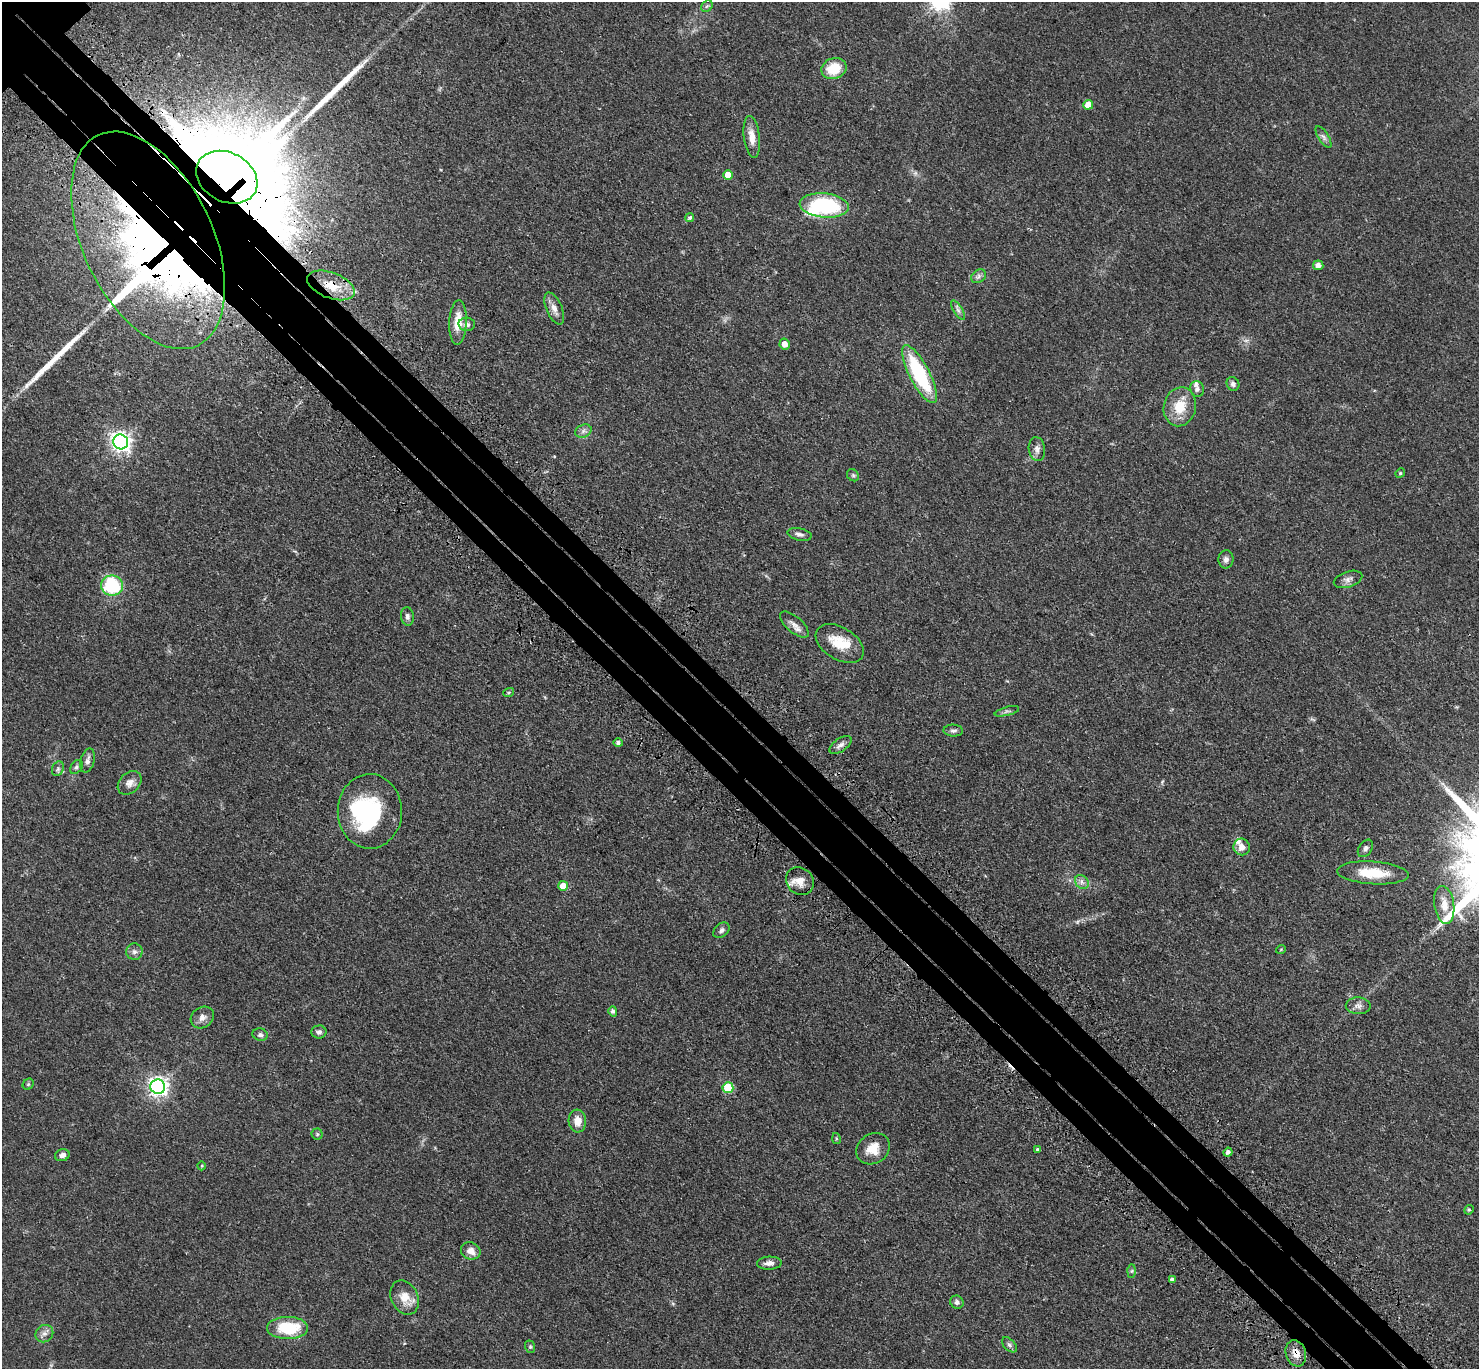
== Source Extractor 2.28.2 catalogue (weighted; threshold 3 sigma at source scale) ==
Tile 6 of 4 x 4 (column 2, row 2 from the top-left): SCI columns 1579-3055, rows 3127-4493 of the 6111 x 6111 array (HDU 1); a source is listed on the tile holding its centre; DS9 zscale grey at full resolution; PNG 1481 x 1371 px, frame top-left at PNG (2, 2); each listed source drawn as its Kron ellipse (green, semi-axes under 4 px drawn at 4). Shown black and unused: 7% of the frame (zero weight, under 3 of 4 exposures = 6% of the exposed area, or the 3 px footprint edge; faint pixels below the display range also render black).
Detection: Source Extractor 2.28.2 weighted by HDU 2 'WHT'; one run over the whole footprint, this tile lists its part. Background 0.0395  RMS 0.0055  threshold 0.0245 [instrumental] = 3 sigma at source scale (4.5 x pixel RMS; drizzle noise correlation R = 1.50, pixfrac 1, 0.05/0.05 arcsec/px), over >= 5 px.
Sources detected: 93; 1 too faint to see at this stretch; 3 inside a brighter object's white glare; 1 cosmic-ray / hot-pixel residue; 2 long thin detections or spike segments (spike, bleed or trail) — neither listed nor drawn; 4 inside a brighter listed object's ellipse — not listed separately; the other 82 listed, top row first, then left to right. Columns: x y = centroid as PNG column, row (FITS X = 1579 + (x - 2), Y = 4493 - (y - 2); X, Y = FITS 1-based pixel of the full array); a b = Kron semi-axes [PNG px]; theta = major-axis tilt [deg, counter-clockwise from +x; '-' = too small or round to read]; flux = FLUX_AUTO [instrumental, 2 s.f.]
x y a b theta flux
707 6 6 5 - 0.98
834 68 13 10 20 13
1088 105 5 5 - 6
752 137 21 8 -83 5.7
1323 137 12 5 -58 1.7
728 175 5 5 - 8.2
227 177 32 24 -28 9400
824 205 24 12 -5 49
690 218 5 4 - 1.1
148 240 116 64 -64 570
1318 265 5 5 - 2.8
979 276 8 6 37 1.7
331 285 25 12 -21 14
554 308 17 8 -67 3.9
958 310 11 4 -58 1.7
458 322 22 8 88 9.8
467 324 8 7 - 2.1
785 344 5 5 - 3.9
919 374 32 10 -63 44
1233 384 7 6 - 1.6
1197 389 8 7 - 1.8
1180 407 20 16 77 13
583 431 8 6 22 2
121 442 8 7 - 260
1037 449 12 8 -81 2.7
1400 473 5 4 - 0.65
853 475 7 5 -45 1
799 534 12 6 -11 2
1226 559 9 7 83 2
1348 579 15 7 18 2.5
112 585 11 10 - 43
407 616 9 6 -83 1.7
794 625 18 8 -41 3.5
840 643 26 16 -32 14
509 692 5 3 - 0.57
1007 711 13 3 14 1.3
953 731 10 6 -2 1.6
618 743 5 4 - 1.5
840 745 12 6 34 2.4
87 761 12 7 74 2.2
76 767 8 5 52 1.2
58 769 7 5 69 1.4
130 783 13 10 44 3.6
370 811 37 32 -89 41
1242 847 8 8 - 3.9
1365 848 9 6 54 1.7
1373 873 36 11 -4 16
800 881 15 13 -44 5.6
1082 882 8 6 -49 2
563 886 5 5 - 7.6
1444 905 19 10 -81 6
721 930 9 6 40 1.6
1281 949 5 3 - 0.39
134 952 8 8 - 2
1358 1006 12 8 0 2.7
613 1011 5 4 - 1.2
202 1017 12 10 34 3.2
319 1032 7 6 - 1.5
260 1035 7 6 - 1.6
28 1084 6 5 - 0.8
158 1087 7 7 - 250
728 1088 5 5 - 25
577 1121 11 8 -85 5.6
317 1134 5 5 - 0.84
836 1138 5 4 - 0.66
873 1149 18 14 34 8.3
1037 1149 4 3 - 0.88
1228 1152 4 4 - 1.8
62 1155 7 6 - 2.3
202 1166 4 3 - 0.41
1469 1210 5 4 - 0.72
471 1251 10 8 -24 4.6
769 1263 12 6 3 2.7
1132 1271 6 4 89 0.87
1172 1280 4 4 - 1.8
405 1297 18 13 -66 8
957 1302 7 6 - 1.7
287 1328 20 11 1 23
44 1334 9 8 - 2.5
1009 1345 9 5 -45 1.5
530 1347 6 5 - 0.83
1296 1353 13 10 -72 5
Overlapping masked pixels (flux is a lower limit): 4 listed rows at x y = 227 177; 148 240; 331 285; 1296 1353